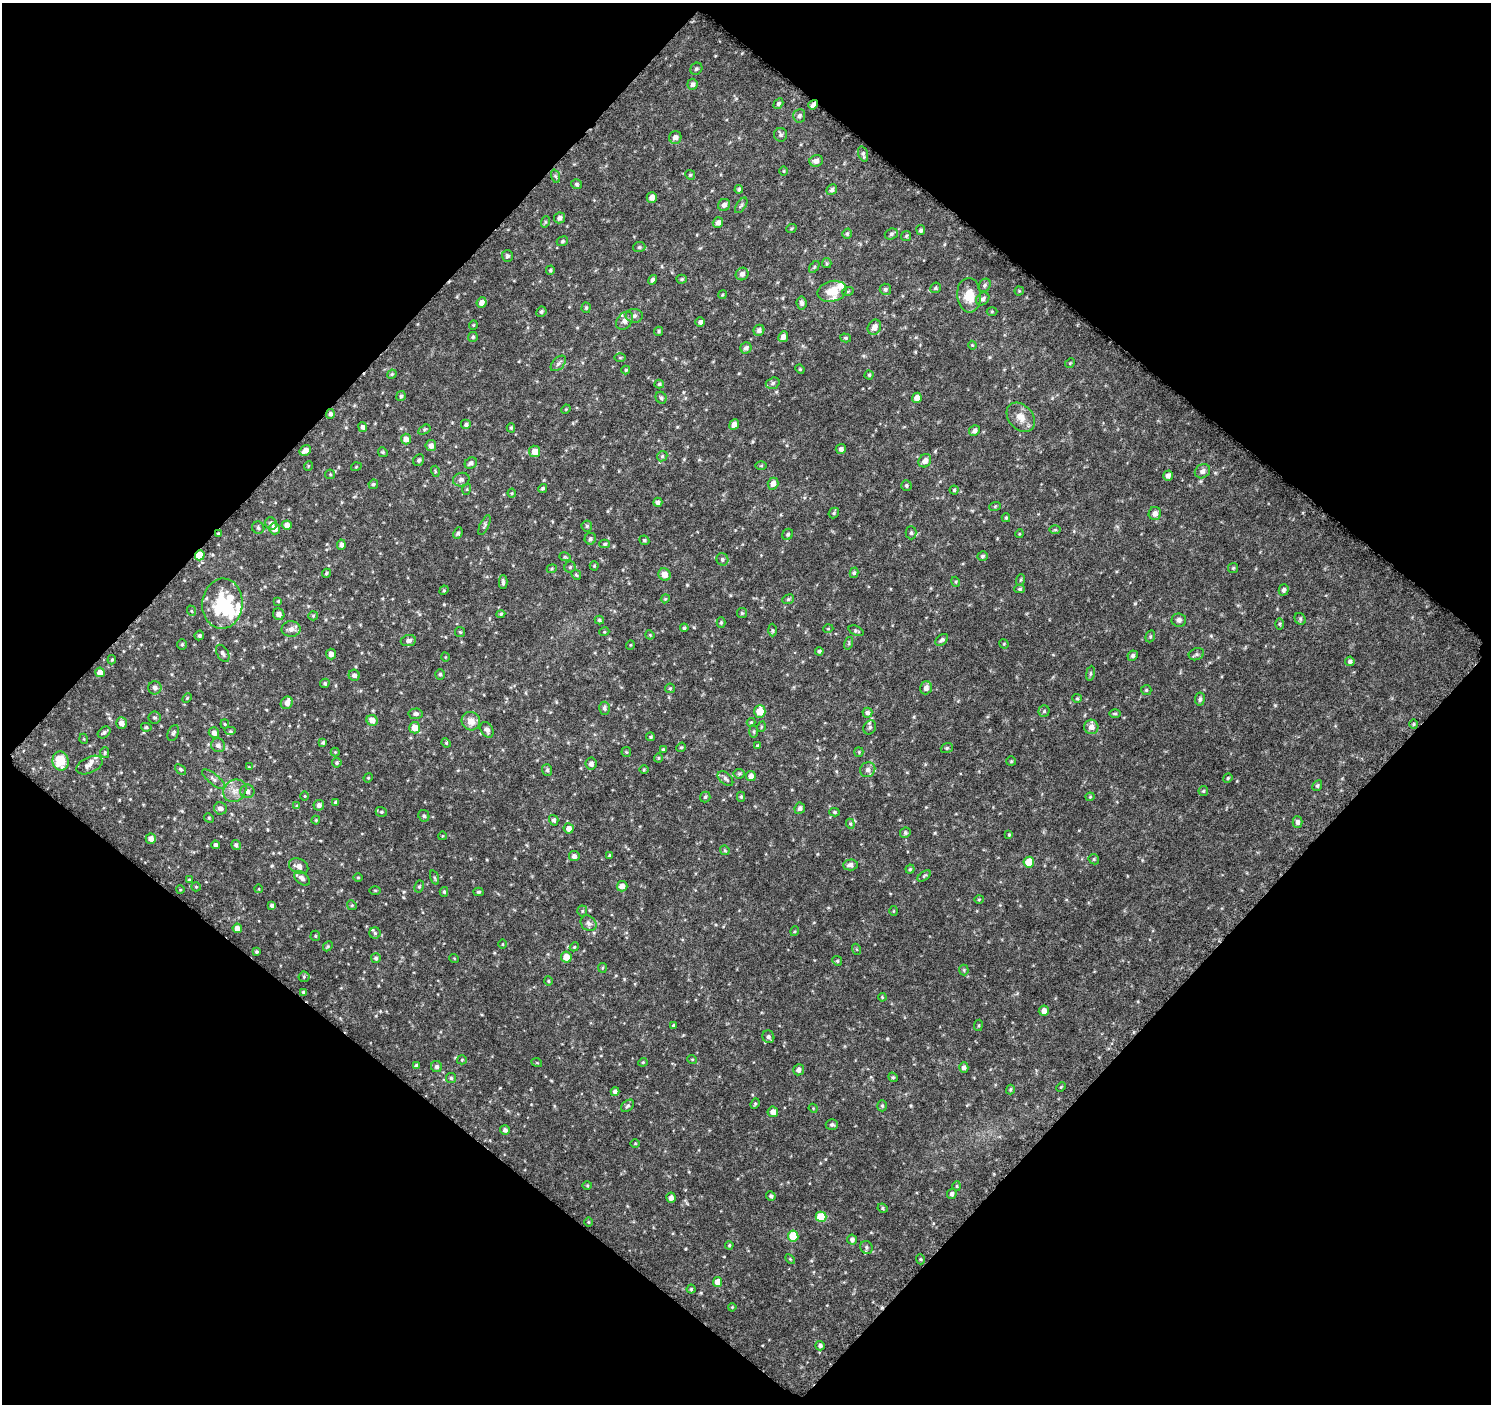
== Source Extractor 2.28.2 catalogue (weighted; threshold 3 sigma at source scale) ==
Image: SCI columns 27-1515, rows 68-1469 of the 1532 x 1536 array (HDU 1 of 3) = the unmasked area's bounding box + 8 px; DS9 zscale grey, full resolution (1 PNG px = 1 image px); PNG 1493 x 1406 px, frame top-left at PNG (2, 3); each listed source drawn as its Kron ellipse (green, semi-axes under 4 px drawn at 4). Shown black and unused: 50% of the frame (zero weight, under 12 of 23 exposures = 5% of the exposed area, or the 3 px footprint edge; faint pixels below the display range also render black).
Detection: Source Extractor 2.28.2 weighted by HDU 2 'WHT'. Background 0.0603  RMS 0.029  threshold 0.12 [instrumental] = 3 sigma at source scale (4.09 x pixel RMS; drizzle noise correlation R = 1.36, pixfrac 0.8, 0.0396/0.0396 arcsec/px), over >= 5 px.
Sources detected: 381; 1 inside a brighter object's white glare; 1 cosmic-ray / hot-pixel residue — neither listed nor drawn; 11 inside a brighter listed object's ellipse — not listed separately; the other 368 listed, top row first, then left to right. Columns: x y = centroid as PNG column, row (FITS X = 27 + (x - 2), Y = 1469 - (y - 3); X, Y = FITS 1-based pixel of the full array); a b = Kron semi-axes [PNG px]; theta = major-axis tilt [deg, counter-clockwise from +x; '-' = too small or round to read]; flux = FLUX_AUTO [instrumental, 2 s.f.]
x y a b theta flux
696 69 6 5 - 5
693 84 5 5 - 7.8
778 104 6 4 57 5.7
813 105 5 4 - 11
799 116 7 6 - 7.3
781 135 6 6 - 6.2
675 137 6 6 - 13
863 154 8 4 -74 6.2
816 161 7 5 23 12
784 171 5 3 - 2.3
690 175 5 4 - 3.5
555 176 7 4 -71 4.2
576 184 5 5 - 4.9
739 189 4 4 - 5
832 190 6 5 - 6.6
652 197 5 5 - 15
724 205 6 5 - 10
741 205 9 4 56 5.3
560 218 5 5 - 9.9
545 222 6 3 72 3.2
718 223 5 5 - 10
791 229 5 3 - 2.6
921 230 5 4 - 6.1
847 234 5 4 - 4.2
891 234 7 5 18 5.9
906 236 5 5 - 3.9
562 241 6 4 22 3.9
639 247 6 5 - 4.7
507 256 5 5 - 5.3
827 263 5 4 - 3.4
814 267 7 3 54 3.3
550 270 4 4 - 4.1
742 274 6 6 - 9.8
682 279 5 4 - 4
652 280 5 4 - 5.6
984 285 7 5 53 5.6
935 288 5 5 - 4.3
885 289 5 5 - 5.6
832 291 15 10 13 42
848 291 6 3 20 2.8
1019 291 4 4 - 2.8
722 295 4 3 - 2.4
969 295 17 12 -86 48
983 299 7 5 42 9.2
482 303 5 5 - 14
802 303 6 5 - 7.8
586 308 5 4 - 4.3
992 311 5 3 - 2.6
541 312 5 5 - 5.3
634 316 8 7 - 8.9
625 321 10 7 51 13
700 322 5 5 - 8.8
473 325 4 4 - 2.5
874 327 8 6 60 16
759 330 5 5 - 9
659 331 5 4 - 3.9
473 337 5 5 - 4.6
783 337 6 5 - 12
846 338 5 4 - 3.9
972 345 4 3 - 2.3
746 348 6 5 - 7.8
620 358 5 3 - 2.7
558 363 9 5 46 8.1
1070 363 5 4 - 2.8
800 369 5 4 - 2.8
626 370 4 4 - 2.6
392 374 5 4 - 3
869 375 4 4 - 3.8
773 383 7 5 19 6
659 384 5 4 - 4.7
401 396 5 4 - 4.9
661 398 6 5 - 5
917 398 5 5 - 17
566 409 5 4 - 2.3
330 414 5 4 - 6.4
1021 417 16 12 -50 28
466 424 5 5 - 6.4
734 425 5 4 - 14
362 427 5 4 - 7.5
511 428 4 4 - 3.5
424 430 6 4 31 3.6
974 431 6 5 - 7.9
406 439 5 5 - 14
431 446 5 5 - 13
841 449 5 5 - 8.5
305 450 6 5 - 16
535 451 6 5 - 26
383 452 5 4 - 3.4
662 456 5 4 - 4.1
419 460 6 5 - 5
925 461 7 6 - 14
471 463 6 5 - 7.5
308 466 5 3 - 2.2
761 466 5 4 - 3.3
356 467 5 3 - 2.2
435 471 5 3 - 2.7
1202 471 8 7 - 11
330 474 5 4 - 2.9
1168 476 5 4 - 10
461 480 8 6 11 9.3
373 484 5 4 - 4.1
773 484 6 5 - 14
906 485 5 5 - 4.3
543 488 5 4 - 4.6
467 489 5 3 - 3
954 490 4 4 - 3.8
512 493 4 4 - 2.5
658 502 5 4 - 8.1
995 506 6 3 19 2.6
834 513 6 4 49 3.8
1155 513 6 6 - 12
1006 518 4 3 - 3
271 524 6 5 - 8.8
287 525 5 4 - 13
484 525 11 4 65 5.6
587 526 5 5 - 5.1
258 528 6 6 - 5.5
275 529 5 5 - 16
1055 530 6 4 0 3.2
458 533 6 4 66 4.9
911 533 6 5 - 4.9
218 534 4 3 - 3
788 534 6 5 - 5
1019 534 4 3 - 2.4
590 539 6 5 - 6
644 540 5 4 - 4.3
605 544 5 4 - 4.2
341 545 5 4 - 9
200 555 5 4 - 62
982 556 5 5 - 5.2
565 557 6 3 -17 2.8
722 559 6 5 - 6.3
594 566 4 4 - 3.1
570 567 5 5 - 4.1
1233 568 5 5 - 3.5
552 569 5 4 - 3
326 573 4 4 - 3.6
854 573 5 4 - 4.2
665 574 6 6 - 20
576 575 5 4 - 3.2
1020 580 6 3 70 3.3
503 582 7 4 -90 5.4
956 582 5 3 - 2.6
1020 589 5 4 - 3.9
444 590 5 4 - 2.7
1284 590 6 5 - 6.9
665 599 4 3 - 2.4
788 599 6 4 22 4.4
278 601 4 4 - 3.5
222 604 25 20 85 160
192 611 5 3 - 2.7
742 613 5 5 - 3.9
279 614 6 5 - 13
501 614 4 4 - 3.6
313 616 5 4 - 3.2
1300 619 6 5 - 3.9
599 620 5 3 - 4.3
1179 620 7 6 - 8.7
721 623 5 4 - 3.9
1279 624 6 4 -90 3.3
684 628 4 4 - 4.1
291 629 9 8 - 13
828 629 5 3 - 2.2
772 630 6 4 -88 3.8
856 631 8 5 -22 4.9
460 632 5 5 - 3.6
604 632 5 3 - 2.5
199 635 5 4 - 5.3
650 635 5 3 - 2.5
1150 636 6 4 70 3.7
942 640 7 4 39 6.2
408 641 8 5 9 7.9
849 643 6 4 72 3.5
182 644 5 4 - 3.7
1004 644 5 4 - 2.6
630 645 5 3 - 2.1
819 651 4 3 - 5.2
223 653 9 5 -59 7.6
331 654 5 5 - 11
1196 654 8 6 20 5.9
1133 656 5 5 - 6.6
445 657 4 3 - 1.9
112 660 5 4 - 3.3
1350 661 5 4 - 6.9
100 672 5 5 - 22
1090 673 7 4 81 3.8
440 674 5 4 - 4.5
354 675 5 5 - 9.1
325 683 5 4 - 4.5
155 688 6 6 - 8.6
670 688 5 5 - 3.4
926 688 6 6 - 12
1146 690 5 5 - 3.7
187 698 5 3 - 2.7
1077 698 5 4 - 3.2
1200 699 6 5 - 6
287 703 6 5 - 15
604 708 6 5 - 6.7
760 711 6 5 - 38
1044 711 5 5 - 4.1
867 713 5 5 - 7.5
416 714 7 5 5 6.8
1115 714 6 4 0 3.3
155 718 6 6 - 5.8
372 720 6 5 - 18
471 721 9 9 - 22
751 722 4 4 - 2.9
121 723 5 5 - 14
225 724 4 4 - 2.8
1414 724 5 3 - 3.1
146 727 5 4 - 4
761 727 5 3 - 2.4
870 727 7 6 - 5.9
1091 727 7 7 - 16
415 728 6 5 - 28
487 730 8 6 -58 9.4
230 731 6 4 0 4
754 731 6 4 -84 3.8
104 732 7 5 39 6.4
173 733 8 5 66 5.7
214 733 5 5 - 12
651 737 4 4 - 3.4
84 739 5 3 - 2.1
323 742 3 3 - 4.2
446 743 5 4 - 3.1
218 745 7 6 - 10
758 746 4 4 - 4.5
681 747 5 4 - 3.2
947 748 6 5 - 4.2
663 749 4 3 - 2.6
335 752 4 4 - 2.5
626 752 5 4 - 3.3
859 752 5 4 - 3.1
105 753 5 4 - 3.6
658 758 4 4 - 2.8
61 761 9 8 - 67
1011 761 5 5 - 3.2
337 763 5 5 - 4.6
591 764 6 5 - 10
89 765 14 8 25 14
249 767 3 3 - 2
181 769 6 4 -41 4.3
547 770 6 5 - 5.2
644 770 5 3 - 2.6
868 770 8 7 - 10
739 774 5 5 - 4.2
751 776 5 5 - 17
368 778 5 3 - 2.3
1228 778 5 4 - 3.1
213 779 14 5 -40 9.8
725 779 9 5 -41 7
1317 786 6 4 60 4.5
235 791 12 10 42 22
247 791 7 6 - 9.9
1203 791 5 5 - 3.7
305 796 5 3 - 2.4
705 797 5 5 - 4.1
741 797 5 4 - 3.7
1090 797 4 4 - 2.5
336 802 4 4 - 5.1
319 805 5 5 - 9.2
297 806 4 4 - 3.7
220 808 6 6 - 13
800 808 6 5 - 7.9
381 812 6 4 -20 4.1
834 812 5 4 - 3.9
424 816 6 5 - 5.3
209 818 5 4 - 3.2
316 820 4 4 - 2.7
554 820 5 4 - 6
1297 822 5 5 - 8.6
850 824 5 4 - 3.5
569 828 5 5 - 18
905 833 5 5 - 5
1009 835 4 3 - 2.5
442 836 4 3 - 1.8
151 839 5 5 - 15
215 845 4 3 - 5.8
236 845 5 4 - 5.4
725 850 5 4 - 3.3
609 855 4 3 - 2.8
574 856 5 5 - 7.9
1094 859 5 5 - 3.4
1029 862 5 5 - 45
850 865 7 5 4 11
299 866 10 7 -26 16
910 869 4 4 - 3.6
924 876 8 4 36 4
358 877 5 3 - 2.5
302 878 9 5 -41 9.9
434 878 7 3 -71 3.7
189 879 4 3 - 2.4
622 886 5 5 - 18
196 887 5 4 - 2.7
419 887 6 4 63 4.3
259 889 4 3 - 1.8
180 890 4 3 - 2.2
375 891 5 3 - 2.4
444 892 5 4 - 3.8
479 892 5 3 - 4
979 899 5 3 - 2.4
272 905 4 3 - 5.7
352 905 5 4 - 3.4
582 911 5 5 - 3.6
893 911 5 3 - 2.2
588 923 9 7 -43 8.8
237 928 5 4 - 18
795 931 5 3 - 2.9
375 933 5 5 - 4.7
315 936 5 5 - 3.4
503 944 4 3 - 2.2
328 946 5 4 - 3.6
574 947 4 3 - 2.5
856 949 5 3 - 2.8
257 952 3 3 - 3.8
566 957 5 5 - 29
376 958 5 5 - 5.3
454 958 5 3 - 2
837 961 5 4 - 3.4
602 968 5 4 - 3.2
964 970 5 5 - 3.6
304 977 5 5 - 4
548 981 4 4 - 3.2
304 992 4 3 - 5.6
882 997 4 3 - 2.3
1044 1011 5 5 - 15
978 1025 5 3 - 2.7
674 1026 4 4 - 5.4
768 1037 6 6 - 8
692 1059 5 3 - 2.1
462 1060 5 4 - 3.2
643 1062 4 4 - 3
537 1063 5 3 - 2.4
416 1066 4 3 - 5.8
436 1067 5 5 - 7.1
964 1067 5 4 - 8.9
799 1070 5 5 - 8.8
893 1077 5 4 - 3.2
451 1078 5 5 - 4.2
1061 1087 5 3 - 2.5
1010 1089 5 4 - 3.6
615 1092 4 4 - 11
755 1104 5 4 - 3.3
628 1106 7 5 41 5.3
882 1106 5 5 - 4.2
813 1108 4 3 - 2.2
773 1112 5 5 - 17
832 1125 6 5 - 5.9
505 1130 5 5 - 7.4
635 1143 5 3 - 2.3
587 1186 5 3 - 2.5
957 1186 5 4 - 3.1
952 1194 5 4 - 7.5
771 1196 5 4 - 5.6
671 1198 5 4 - 11
883 1208 5 4 - 3.4
821 1217 5 5 - 66
588 1222 5 3 - 2.3
793 1236 5 5 - 74
852 1239 5 5 - 8
729 1245 4 3 - 3.2
866 1247 7 6 - 5.8
790 1259 6 3 -45 2.8
920 1259 5 3 - 3.6
718 1282 5 4 - 25
691 1289 4 4 - 3.5
732 1307 4 3 - 2.3
820 1346 5 4 - 6.5
Overlapping masked pixels (flux is a lower limit): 3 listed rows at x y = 813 105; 218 534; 200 555